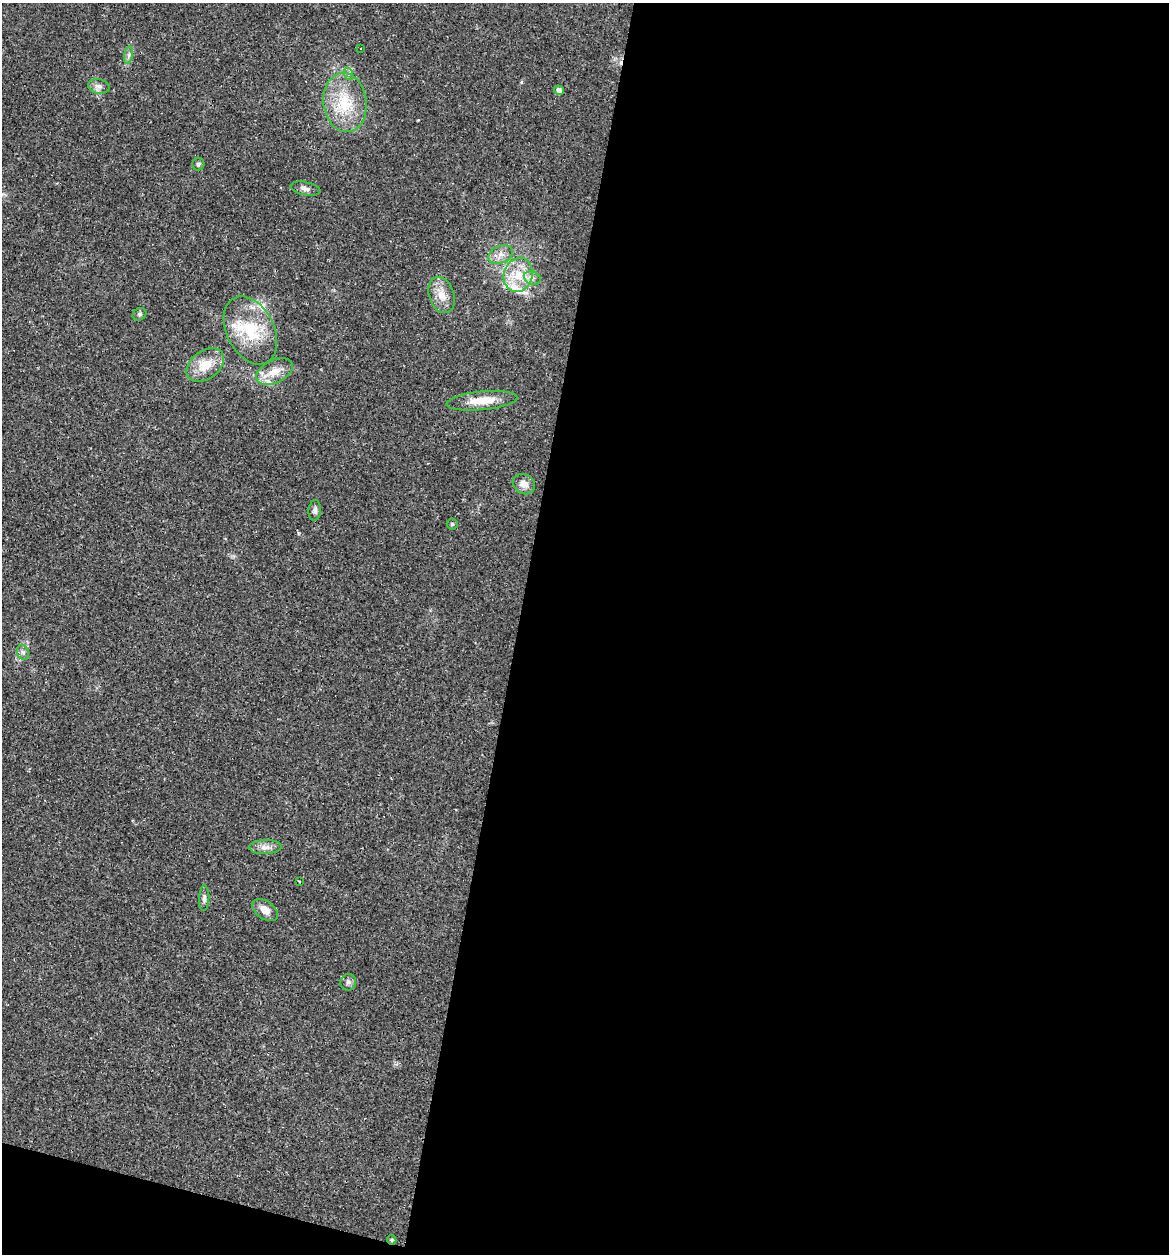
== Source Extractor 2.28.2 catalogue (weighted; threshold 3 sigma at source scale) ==
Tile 16 of 4 x 4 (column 4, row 4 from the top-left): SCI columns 3778-4944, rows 72-1323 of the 5079 x 5086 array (HDU 1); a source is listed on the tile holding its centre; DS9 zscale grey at full resolution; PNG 1171 x 1256 px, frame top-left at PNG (2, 3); each listed source drawn as its Kron ellipse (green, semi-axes under 4 px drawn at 4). Shown black and unused: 57% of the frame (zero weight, under 2 of 3 exposures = <1% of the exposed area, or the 3 px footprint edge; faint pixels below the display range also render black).
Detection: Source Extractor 2.28.2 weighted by HDU 2 'WHT'; one run over the whole footprint, this tile lists its part. Background 0.0227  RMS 0.0044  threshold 0.0197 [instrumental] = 3 sigma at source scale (4.5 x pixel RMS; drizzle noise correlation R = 1.50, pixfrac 1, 0.05/0.05 arcsec/px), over >= 5 px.
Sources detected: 34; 3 cosmic-ray / hot-pixel residue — neither listed nor drawn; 4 inside a brighter listed object's ellipse — not listed separately; the other 27 listed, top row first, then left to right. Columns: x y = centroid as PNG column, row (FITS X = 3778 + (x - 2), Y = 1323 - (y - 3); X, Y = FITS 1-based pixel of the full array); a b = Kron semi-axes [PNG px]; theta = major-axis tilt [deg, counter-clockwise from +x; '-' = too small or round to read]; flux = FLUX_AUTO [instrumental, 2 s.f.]
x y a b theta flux
361 49 2 2 - 0.34
128 55 9 4 81 1.2
349 74 6 4 -72 0.88
99 86 11 7 -9 2.1
559 90 5 4 - 1.5
345 102 29 21 -82 18
198 164 6 6 - 0.86
305 189 15 6 -12 1.8
501 255 13 8 23 3.3
518 275 17 14 73 10
532 278 8 6 -21 1.8
442 295 18 12 -71 5.9
140 314 7 6 - 0.95
250 330 36 23 -63 22
205 365 21 14 36 8.7
274 372 19 11 26 6.4
482 401 35 9 6 8.5
524 484 11 9 -30 3.6
315 510 10 6 86 1.5
452 524 5 5 - 0.58
23 652 8 6 -67 1.2
265 847 16 7 2 2.9
299 881 4 2 - 0.37
204 898 13 5 87 1.5
265 910 14 9 -36 4.1
348 982 8 7 - 1.5
392 1240 5 4 - 0.78
Overlapping masked pixels (flux is a lower limit): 1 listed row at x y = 392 1240